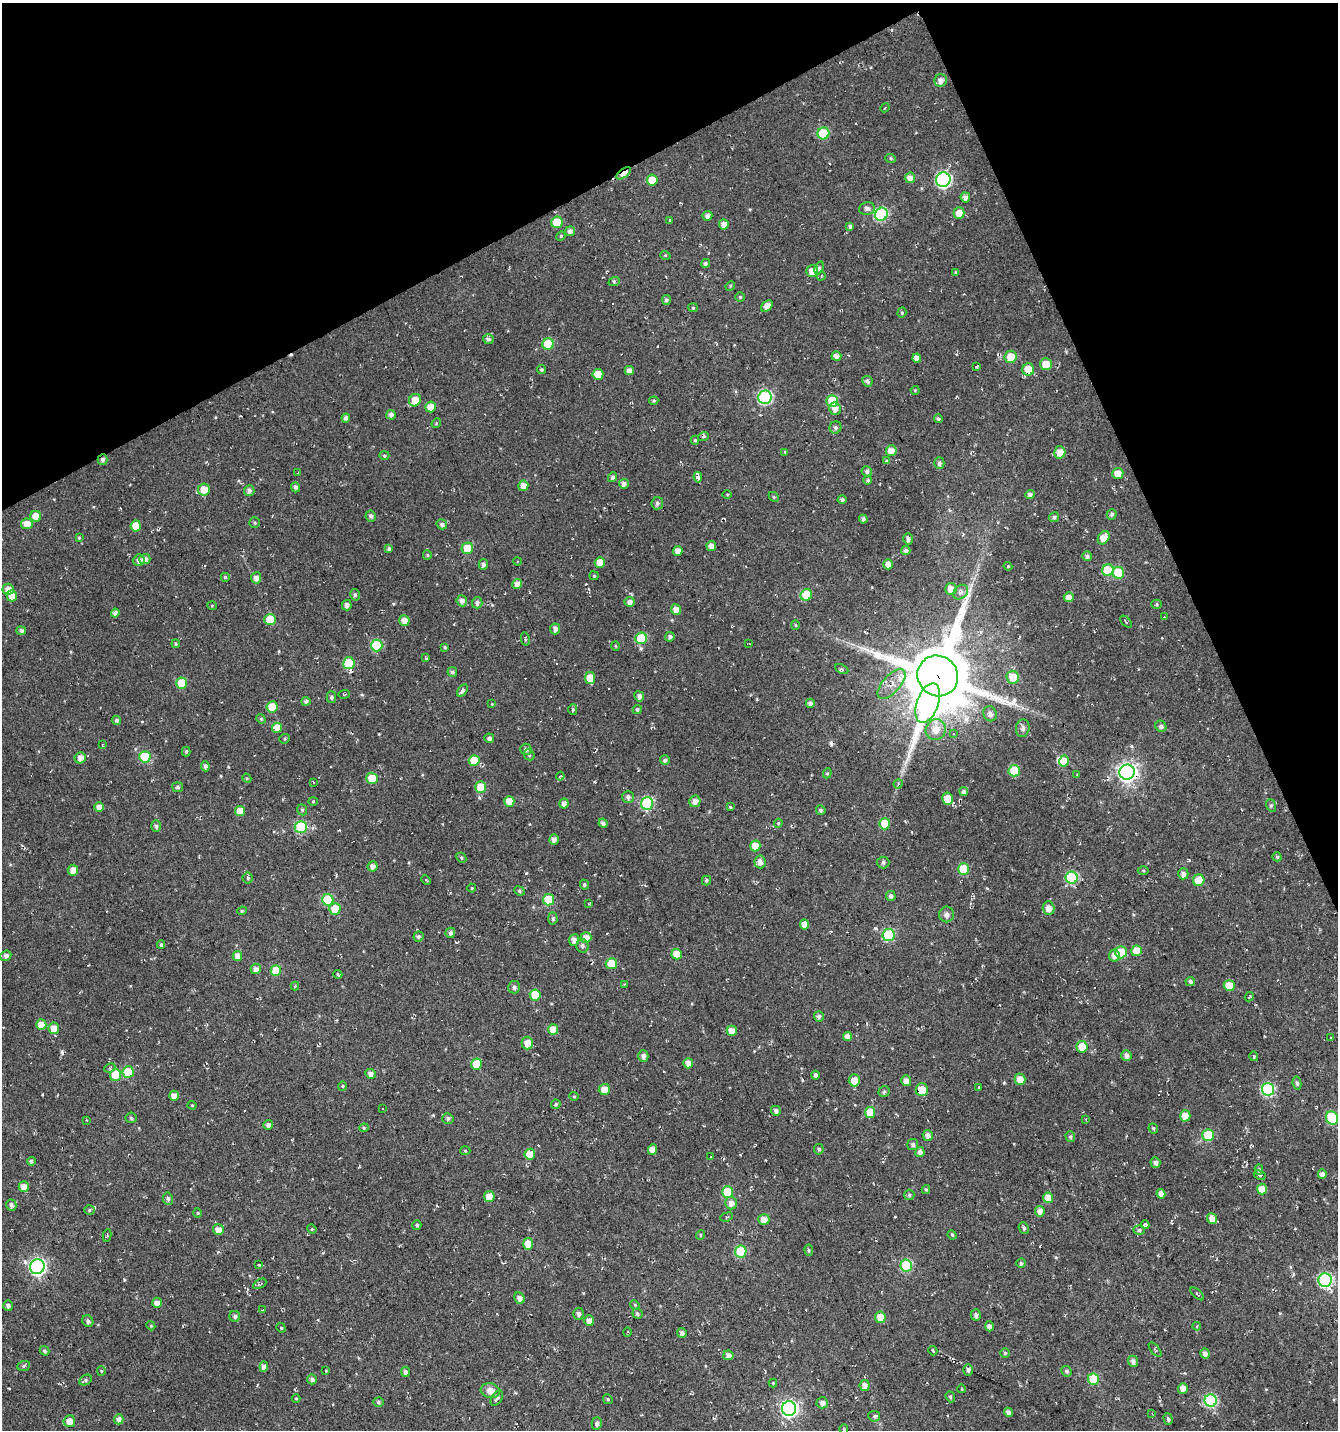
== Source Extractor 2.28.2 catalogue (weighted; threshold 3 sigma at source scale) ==
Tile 3 of 4 x 4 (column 3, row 1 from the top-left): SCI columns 2821-4156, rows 4283-5710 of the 5583 x 5711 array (HDU 1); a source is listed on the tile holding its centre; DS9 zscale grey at full resolution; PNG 1340 x 1432 px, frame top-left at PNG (2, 3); each listed source drawn as its Kron ellipse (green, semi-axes under 4 px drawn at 4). Shown black and unused: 22% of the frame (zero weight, under 3 of 4 exposures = <1% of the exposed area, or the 3 px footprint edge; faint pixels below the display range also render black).
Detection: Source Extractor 2.28.2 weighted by HDU 2 'WHT'; one run over the whole footprint, this tile lists its part. Background -0.00333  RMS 0.01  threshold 0.0457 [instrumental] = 3 sigma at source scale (4.5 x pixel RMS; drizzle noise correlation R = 1.50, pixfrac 1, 0.0396/0.0396 arcsec/px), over >= 5 px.
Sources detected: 437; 1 inside a brighter object's white glare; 18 cosmic-ray / hot-pixel residue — neither listed nor drawn; the other 418 listed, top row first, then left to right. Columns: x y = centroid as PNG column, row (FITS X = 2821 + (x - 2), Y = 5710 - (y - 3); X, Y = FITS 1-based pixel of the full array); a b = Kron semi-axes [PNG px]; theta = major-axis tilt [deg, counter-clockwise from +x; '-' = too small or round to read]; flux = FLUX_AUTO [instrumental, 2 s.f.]
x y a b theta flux
941 80 6 6 - 5.9
885 108 5 2 - 0.7
823 133 6 6 - 52
891 159 5 3 - 1.3
624 173 8 4 37 21
910 178 5 5 - 6.6
652 180 5 5 - 12
943 180 7 7 - 200
965 197 5 4 - 4.6
867 208 8 6 9 3.4
959 213 6 5 - 11
881 214 7 6 - 110
707 216 5 4 - 4.6
670 220 4 4 - 0.95
557 222 6 5 - 29
724 224 5 5 - 6.6
850 227 4 4 - 1.7
570 231 5 4 - 4.3
561 236 5 4 - 1.2
665 255 5 3 - 1
705 263 5 4 - 2.2
819 268 7 4 68 2.7
812 271 6 6 - 11
956 273 4 3 - 1.4
821 276 4 3 - 0.76
614 282 6 3 21 1.4
730 286 5 4 - 1.1
740 297 5 5 - 1.4
666 300 5 4 - 2.3
767 306 7 4 45 6.9
693 308 5 4 - 1.2
902 313 5 4 - 1.4
488 339 5 5 - 2.9
548 344 6 5 - 39
836 356 5 5 - 5.1
1011 357 6 6 - 17
917 358 4 4 - 5.5
1046 364 6 6 - 15
976 367 3 3 - 1.1
1028 369 6 6 - 18
541 370 5 4 - 1.8
629 371 4 4 - 4.8
598 374 5 5 - 18
867 381 5 5 - 2.9
915 390 4 4 - 0.88
765 397 7 6 - 140
415 400 6 5 - 13
654 401 4 3 - 1.4
832 401 6 6 - 43
430 407 5 5 - 12
835 409 6 6 - 6.2
391 415 5 4 - 4.1
346 418 4 4 - 3.4
938 419 4 4 - 1.9
436 423 5 4 - 1.2
835 427 6 6 - 2.9
703 436 5 4 - 1.8
695 440 4 4 - 1.3
891 451 5 5 - 8.9
785 452 4 4 - 0.91
1060 452 6 5 - 11
384 455 5 4 - 1.5
103 460 5 5 - 3.2
886 461 4 4 - 1.3
939 463 6 5 - 3
867 471 5 5 - 3.2
298 473 3 3 - 0.65
1118 473 5 5 - 12
613 477 5 4 - 2.5
698 477 5 3 - 7.2
868 480 4 4 - 1.7
624 484 5 5 - 4.3
523 486 5 5 - 7.8
295 487 5 4 - 3.1
204 490 6 6 - 13
249 491 5 5 - 4
727 494 5 3 - 0.91
1030 495 5 4 - 4.1
774 497 5 4 - 1.2
842 500 4 4 - 2
657 503 6 5 - 2.9
1112 514 5 5 - 2.4
36 516 5 5 - 12
371 516 5 5 - 2.8
1054 517 5 4 - 2.6
863 519 4 4 - 3.2
255 523 5 5 - 1.6
27 524 6 5 - 11
442 524 5 5 - 2.6
136 526 5 5 - 14
79 538 4 3 - 1.1
1104 538 7 5 59 12
908 539 6 4 -73 2.9
711 546 5 5 - 5.5
467 548 6 5 - 23
389 549 4 4 - 2
678 551 5 5 - 8.5
906 551 4 4 - 3.5
427 555 5 4 - 1.2
1087 556 5 4 - 3.3
145 559 5 5 - 3.9
139 560 6 5 - 4.3
517 561 4 3 - 0.71
600 562 5 5 - 9.8
483 564 5 4 - 3.5
888 564 5 5 - 6.4
1008 566 4 4 - 1.1
1108 570 6 6 - 36
1118 573 6 6 - 37
594 576 4 4 - 1.1
225 577 5 5 - 1.5
256 578 5 5 - 5.3
517 584 5 4 - 6.2
8 589 6 5 - 6.5
951 589 6 5 - 8.9
961 592 8 6 45 3.5
355 595 6 4 -77 2
806 595 6 5 - 34
12 596 5 5 - 10
1069 597 5 5 - 6.9
462 601 5 5 - 4
630 602 5 5 - 4.7
477 603 6 5 - 2.8
1157 604 5 4 - 1.5
347 605 5 5 - 4.3
212 606 5 3 - 0.93
676 610 5 5 - 7.9
115 613 4 4 - 4.5
1164 617 2 2 - 0.51
270 619 5 5 - 26
404 621 5 5 - 7.4
1126 622 7 2 -49 1.1
795 625 4 4 - 1.2
555 629 5 5 - 4
21 631 5 4 - 2.9
670 637 5 4 - 2.7
641 638 6 6 - 42
525 639 6 3 -78 1.3
176 644 4 4 - 1.2
749 644 3 2 - 0.67
377 646 6 5 - 57
615 646 5 3 - 0.89
445 647 4 3 - 1.3
426 658 4 3 - 1.3
349 663 6 5 - 43
842 669 7 4 -25 1.8
452 672 5 4 - 2.3
938 676 21 20 - 8100
1013 677 6 6 - 15
590 678 6 5 - 19
182 683 5 5 - 26
891 684 18 9 48 13
462 691 7 4 57 3
344 694 6 3 8 0.95
639 696 5 5 - 4
331 697 5 5 - 2.4
306 701 4 4 - 2.8
810 703 4 4 - 3.9
928 703 20 11 70 590
492 704 4 4 - 0.92
272 707 5 5 - 27
637 709 4 4 - 1.7
573 710 5 4 - 1.4
990 714 7 6 - 4.5
261 719 5 4 - 1.4
116 720 4 4 - 2.6
1161 726 6 5 - 3
277 728 5 5 - 16
1023 728 9 7 82 3.6
936 730 10 10 - 12
954 733 3 3 - 1.8
489 738 5 5 - 3.1
285 739 5 5 - 1.5
102 745 4 2 - 0.71
526 749 5 5 - 3.1
186 751 5 4 - 1.9
529 755 6 5 - 1.6
145 757 5 5 - 46
80 758 6 5 - 6.1
474 760 5 5 - 26
665 760 5 5 - 2.8
1064 761 5 5 - 16
205 766 5 4 - 3.3
1014 771 6 5 - 32
1127 772 7 7 - 440
827 773 5 4 - 1.4
1077 774 3 2 - 0.63
560 776 4 3 - 1.1
247 778 5 4 - 1.2
372 778 6 5 - 18
313 782 4 2 - 0.71
898 784 4 4 - 1.7
178 787 5 5 - 2.1
481 787 6 5 - 20
964 792 4 4 - 2.8
628 797 6 6 - 3.5
947 799 6 5 - 14
313 801 4 4 - 0.96
509 801 5 5 - 12
695 801 6 5 - 6.1
647 803 6 6 - 98
564 804 5 4 - 4.8
1271 805 6 5 - 1.7
99 807 5 5 - 6.5
730 807 4 4 - 1.2
302 810 6 4 -69 1.7
821 810 5 4 - 2.3
240 811 5 5 - 12
603 823 4 4 - 3.9
778 823 4 3 - 1.3
885 824 5 5 - 24
156 826 6 5 - 2.6
301 827 6 6 - 72
554 839 5 4 - 4.7
755 846 5 5 - 15
1277 857 4 4 - 1.5
461 858 5 4 - 1.6
760 862 6 5 - 4.6
883 862 6 6 - 2.9
372 866 5 5 - 5
963 869 6 5 - 30
73 870 5 5 - 7.1
1143 871 5 3 - 1.3
1183 874 5 5 - 4.2
248 878 5 5 - 1.5
1072 878 6 6 - 73
426 880 5 3 - 0.87
706 880 5 4 - 1.7
1199 880 6 5 - 20
584 885 5 4 - 1.6
472 888 4 4 - 1.2
519 891 5 4 - 1.6
891 896 5 5 - 2.9
328 900 6 5 - 44
549 900 6 5 - 44
589 903 3 2 - 0.78
1048 908 7 6 - 8.4
335 909 6 5 - 17
242 911 5 4 - 1.4
947 914 8 7 - 4.3
553 918 6 4 -87 2.1
804 924 5 4 - 7.3
450 933 5 5 - 3.3
889 935 6 6 - 79
418 937 5 5 - 2.1
586 938 5 5 - 7.7
574 940 6 5 - 5
161 945 4 3 - 1.7
582 946 7 6 - 3.3
1137 951 5 5 - 17
1121 952 6 5 - 26
677 954 5 5 - 17
1114 955 6 5 - 5.2
6 956 6 5 - 3.2
237 956 5 4 - 7.6
611 964 5 5 - 26
256 969 5 5 - 5
276 971 5 5 - 25
338 974 4 3 - 3.1
1190 982 5 4 - 2.6
624 984 2 2 - 0.75
295 986 4 4 - 0.9
1229 986 5 5 - 19
514 987 6 6 - 3.2
535 995 5 5 - 24
1249 997 5 2 - 1
819 1016 5 5 - 3.6
41 1025 5 5 - 12
54 1028 6 5 - 11
553 1030 5 5 - 17
732 1031 5 5 - 9.6
848 1036 5 4 - 6.4
1331 1038 4 2 - 0.62
527 1043 6 5 - 11
1082 1047 6 5 - 17
1126 1055 5 5 - 3.9
643 1056 6 5 - 4.2
1254 1056 5 4 - 1.4
688 1063 5 5 - 6.4
476 1064 6 5 - 23
110 1068 6 4 24 1.4
128 1072 5 5 - 30
370 1074 5 4 - 4.8
115 1075 6 5 - 28
815 1075 4 3 - 2.6
1020 1079 5 5 - 10
854 1080 6 5 - 12
906 1081 5 5 - 5.8
1297 1083 6 4 -81 2.2
342 1086 5 4 - 1.1
979 1087 4 2 - 0.73
1268 1089 6 6 - 110
604 1090 5 5 - 11
922 1090 6 6 - 17
884 1092 6 5 - 2.4
174 1096 5 5 - 6.7
574 1096 5 3 - 0.89
556 1104 5 4 - 1.5
192 1105 4 4 - 0.98
383 1108 3 2 - 0.97
776 1111 5 4 - 3.5
870 1112 5 5 - 20
1185 1116 5 5 - 12
131 1118 5 5 - 1.8
448 1118 5 5 - 2.5
1332 1118 7 6 - 55
1086 1119 4 2 - 0.71
87 1120 4 3 - 0.76
268 1125 5 4 - 3.6
364 1128 5 4 - 1.3
1153 1128 5 4 - 1.5
928 1135 5 5 - 4.7
1208 1135 6 5 - 31
1070 1137 5 4 - 1.7
913 1144 5 5 - 2.8
819 1149 5 4 - 1.9
652 1150 5 4 - 7.4
465 1151 5 3 - 0.93
920 1152 5 4 - 3.8
530 1154 5 5 - 17
710 1157 2 2 - 0.85
31 1161 4 4 - 2.5
1155 1163 5 5 - 2.9
1259 1170 5 4 - 1.8
1322 1174 5 4 - 4.6
1260 1175 6 4 -27 1.6
24 1187 5 5 - 9
926 1189 4 4 - 1.2
1262 1189 5 5 - 14
727 1192 6 5 - 31
1161 1194 5 4 - 7.1
909 1195 5 5 - 1.8
489 1197 5 5 - 17
1048 1198 5 5 - 11
168 1199 6 5 - 2.2
731 1203 6 6 - 6.2
11 1205 5 5 - 3.5
89 1210 5 5 - 1.6
1040 1211 5 4 - 5.2
198 1213 5 3 - 1.1
727 1217 6 4 22 1.7
764 1219 5 5 - 7.8
1212 1219 5 5 - 8.3
417 1225 5 4 - 1.9
1145 1225 4 4 - 2.6
1024 1228 6 5 - 2
312 1229 5 4 - 1.1
218 1230 5 5 - 7.7
1139 1230 6 5 - 1.9
107 1235 6 3 79 1.3
700 1235 5 3 - 0.86
952 1235 5 4 - 1.2
528 1244 6 5 - 19
809 1250 5 4 - 1.4
741 1252 6 5 - 55
1021 1263 4 4 - 1.7
259 1265 3 2 - 0.8
906 1265 6 6 - 73
37 1267 7 7 - 260
1325 1280 7 6 - 140
260 1284 7 3 30 1.4
1197 1294 8 3 -43 1.3
519 1298 6 5 - 5.1
157 1303 5 5 - 6.2
635 1305 5 4 - 0.97
8 1306 5 4 - 3.4
262 1310 3 3 - 0.88
579 1314 6 5 - 3.2
637 1314 5 5 - 2.4
976 1315 6 5 - 3.1
235 1316 5 5 - 2.3
880 1317 6 5 - 12
88 1321 6 5 - 3
589 1321 5 4 - 6.2
151 1326 4 3 - 1
989 1326 5 4 - 4
1197 1326 4 3 - 1
281 1328 5 4 - 1.2
627 1332 4 3 - 1.1
682 1333 5 5 - 3.3
1155 1350 8 2 -50 1.3
45 1351 5 4 - 1.9
933 1351 5 3 - 2.2
1005 1353 5 5 - 1.7
1205 1354 5 4 - 4.2
728 1355 5 5 - 4.9
1133 1361 5 5 - 4.3
24 1366 6 5 - 1.6
264 1367 5 4 - 5.1
968 1370 6 5 - 2.4
101 1371 5 4 - 1.2
326 1371 3 2 - 0.74
1066 1371 5 5 - 1.9
405 1372 5 4 - 3.1
312 1379 5 5 - 3.2
1093 1379 6 5 - 42
85 1380 7 5 29 2
773 1383 4 4 - 0.96
865 1386 5 5 - 6.3
1183 1388 5 5 - 6.9
962 1389 4 2 - 0.85
490 1391 9 7 -16 7.8
950 1397 5 4 - 1.5
296 1398 4 3 - 0.83
497 1398 8 5 58 3.2
608 1399 5 4 - 1.3
1211 1400 6 6 - 110
378 1402 5 5 - 2.1
822 1403 6 5 - 4.9
789 1408 7 7 - 290
1008 1412 4 4 - 3.5
1152 1414 3 2 - 0.65
874 1416 6 5 - 1.9
119 1419 5 5 - 4.7
1168 1419 6 4 -74 2
69 1421 6 5 - 9.3
597 1423 6 5 - 3.4
844 1429 5 4 - 1.1
Overlapping masked pixels (flux is a lower limit): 8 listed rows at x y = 624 173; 1028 369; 103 460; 938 676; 1127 772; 1199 880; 1229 986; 922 1090